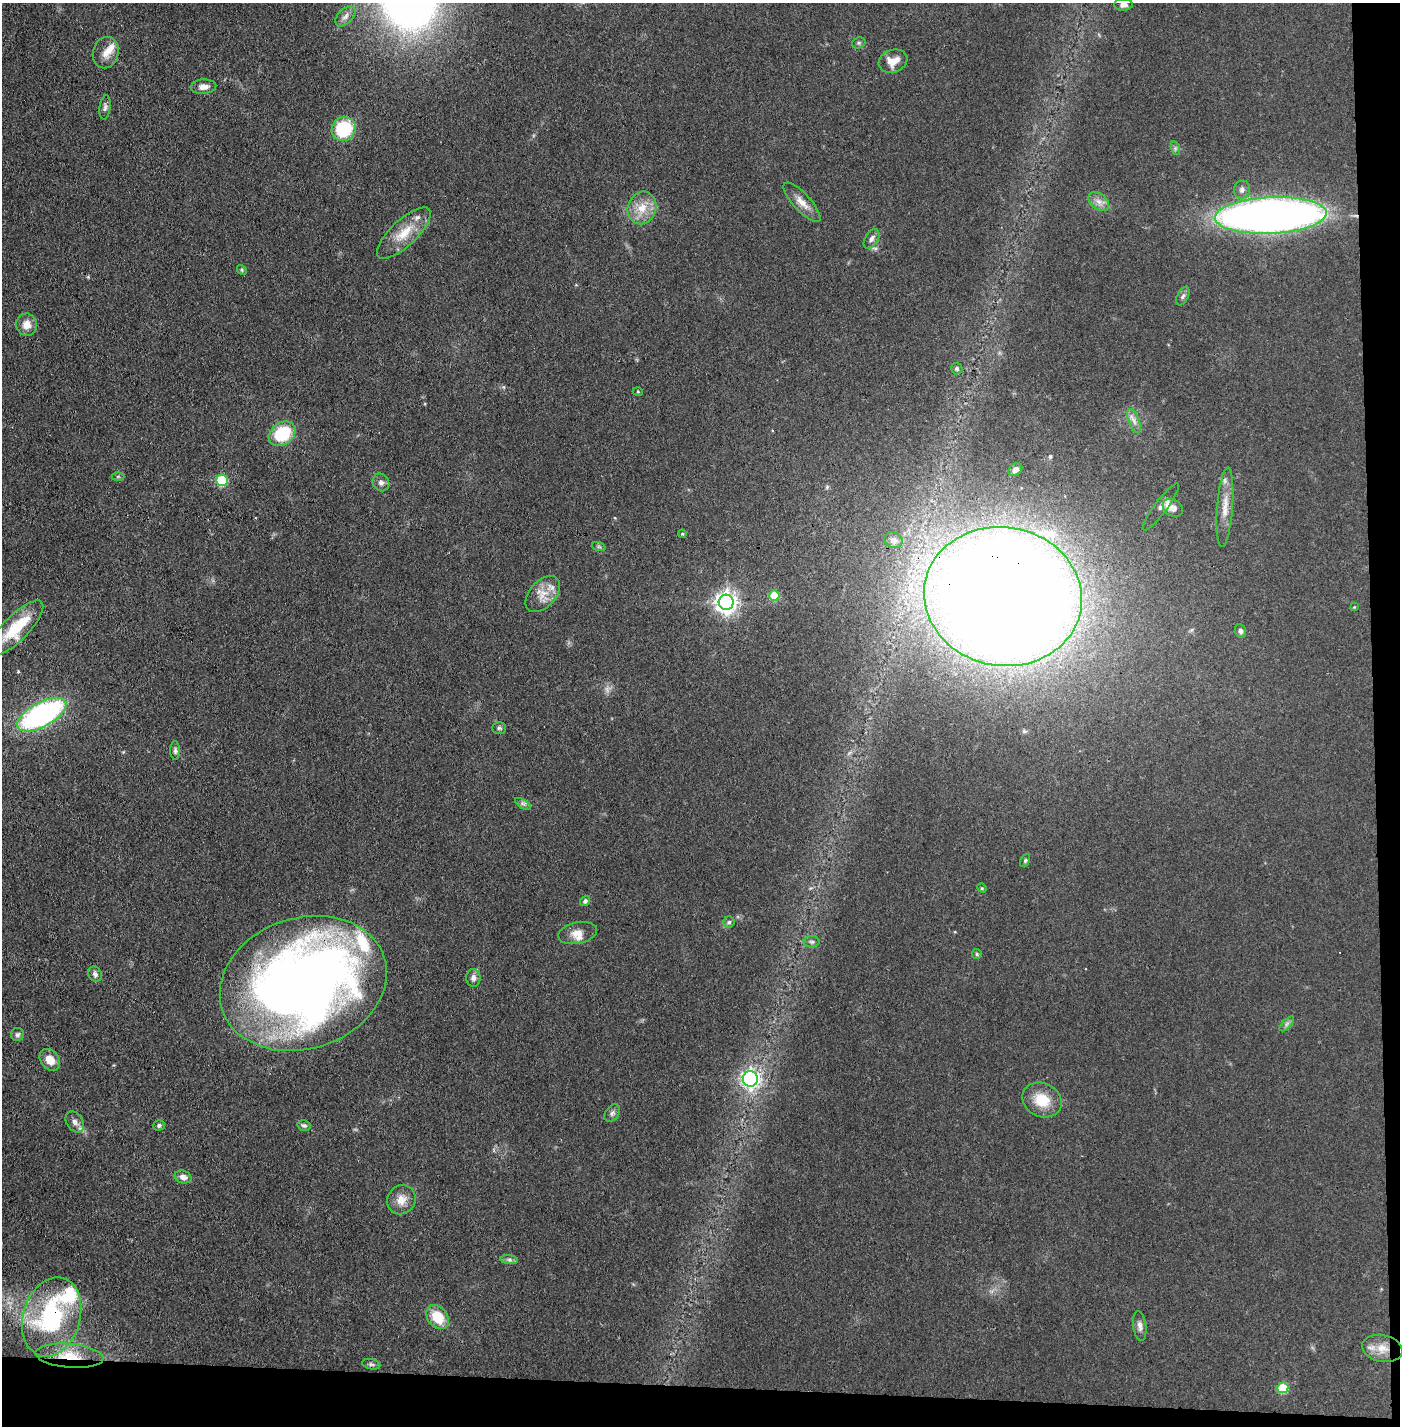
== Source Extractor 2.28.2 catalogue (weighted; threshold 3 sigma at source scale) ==
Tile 9 of 3 x 3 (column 3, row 3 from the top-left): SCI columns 2848-4245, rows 1-1424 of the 4296 x 4273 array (HDU 1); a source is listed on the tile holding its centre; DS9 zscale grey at full resolution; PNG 1402 x 1428 px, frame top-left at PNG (2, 3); each listed source drawn as its Kron ellipse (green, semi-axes under 4 px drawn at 4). Shown black and unused: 5% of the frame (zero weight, under 3 of 4 exposures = <1% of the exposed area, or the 3 px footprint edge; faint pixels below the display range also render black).
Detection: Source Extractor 2.28.2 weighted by HDU 2 'WHT'; one run over the whole footprint, this tile lists its part. Background 0.0706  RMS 0.0071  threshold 0.0318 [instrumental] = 3 sigma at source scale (4.5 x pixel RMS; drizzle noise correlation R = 1.50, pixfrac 1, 0.05/0.05 arcsec/px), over >= 5 px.
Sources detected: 81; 1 too faint to see at this stretch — neither listed nor drawn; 7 inside a brighter listed object's ellipse — not listed separately; the other 73 listed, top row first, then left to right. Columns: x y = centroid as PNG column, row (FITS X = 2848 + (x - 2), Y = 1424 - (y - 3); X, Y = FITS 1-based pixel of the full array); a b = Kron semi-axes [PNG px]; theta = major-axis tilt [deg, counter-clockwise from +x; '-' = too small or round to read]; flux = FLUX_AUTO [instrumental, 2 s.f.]
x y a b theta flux
1123 5 9 6 2 3.3
345 16 12 7 45 3.5
859 43 7 5 20 1.3
106 53 16 13 77 7.5
893 61 15 11 20 9.3
203 87 13 7 4 4.9
105 107 12 5 83 2.2
344 129 12 11 - 43
1175 148 7 4 -72 1.4
1242 190 9 8 - 2.7
802 202 25 8 -47 7.7
1099 202 11 7 -39 4.5
642 208 16 14 68 12
1271 215 56 18 3 550
404 233 34 13 43 17
872 239 11 6 58 2.9
242 270 5 4 - 0.99
1183 296 10 5 64 2
27 325 11 10 - 6.7
957 368 6 5 - 1.5
638 392 5 3 - 0.57
1134 421 12 5 -69 3.2
282 434 15 11 36 37
1015 469 7 5 41 3.4
118 476 6 4 0 0.96
222 480 6 6 - 45
381 482 9 8 - 2.8
1161 507 29 6 53 3.8
1225 507 40 8 86 10
1173 508 11 8 -34 5.3
682 534 4 4 - 0.91
893 540 9 8 - 3.2
599 547 7 4 -19 1.2
543 594 21 13 48 10
774 595 5 5 - 21
1003 596 79 69 -10 2500
726 602 7 7 - 480
1354 607 4 3 - 0.54
16 628 36 12 45 33
1241 631 7 5 -67 2.1
42 715 27 12 29 170
499 728 7 5 0 1.4
175 751 9 5 -89 1.8
523 804 9 3 -31 1.7
1025 861 7 4 63 1.1
982 888 5 4 - 0.83
585 901 5 4 - 1.7
729 922 5 5 - 1.4
577 933 20 10 12 7
812 942 8 5 0 1.8
977 954 5 4 - 0.98
95 974 8 6 -54 2.5
473 978 9 7 87 3.1
303 983 85 65 18 800
1287 1024 9 3 45 1.8
17 1035 6 6 - 1.8
50 1060 12 9 -51 8.2
750 1079 8 7 - 240
1042 1100 20 16 -26 18
612 1113 10 6 53 2.2
75 1122 11 8 -55 3.6
159 1125 6 5 - 1.6
304 1125 6 5 - 1.6
183 1177 8 6 -16 4
401 1200 15 14 - 8
509 1260 9 4 -8 1.8
52 1317 40 28 73 94
438 1317 13 9 -52 18
1140 1326 15 6 -82 3.4
1382 1348 20 13 -12 12
69 1356 34 12 -5 20
371 1364 9 5 -13 1.7
1283 1388 5 5 - 28
Overlapping masked pixels (flux is a lower limit): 5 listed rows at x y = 1003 596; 303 983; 52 1317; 1382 1348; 69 1356